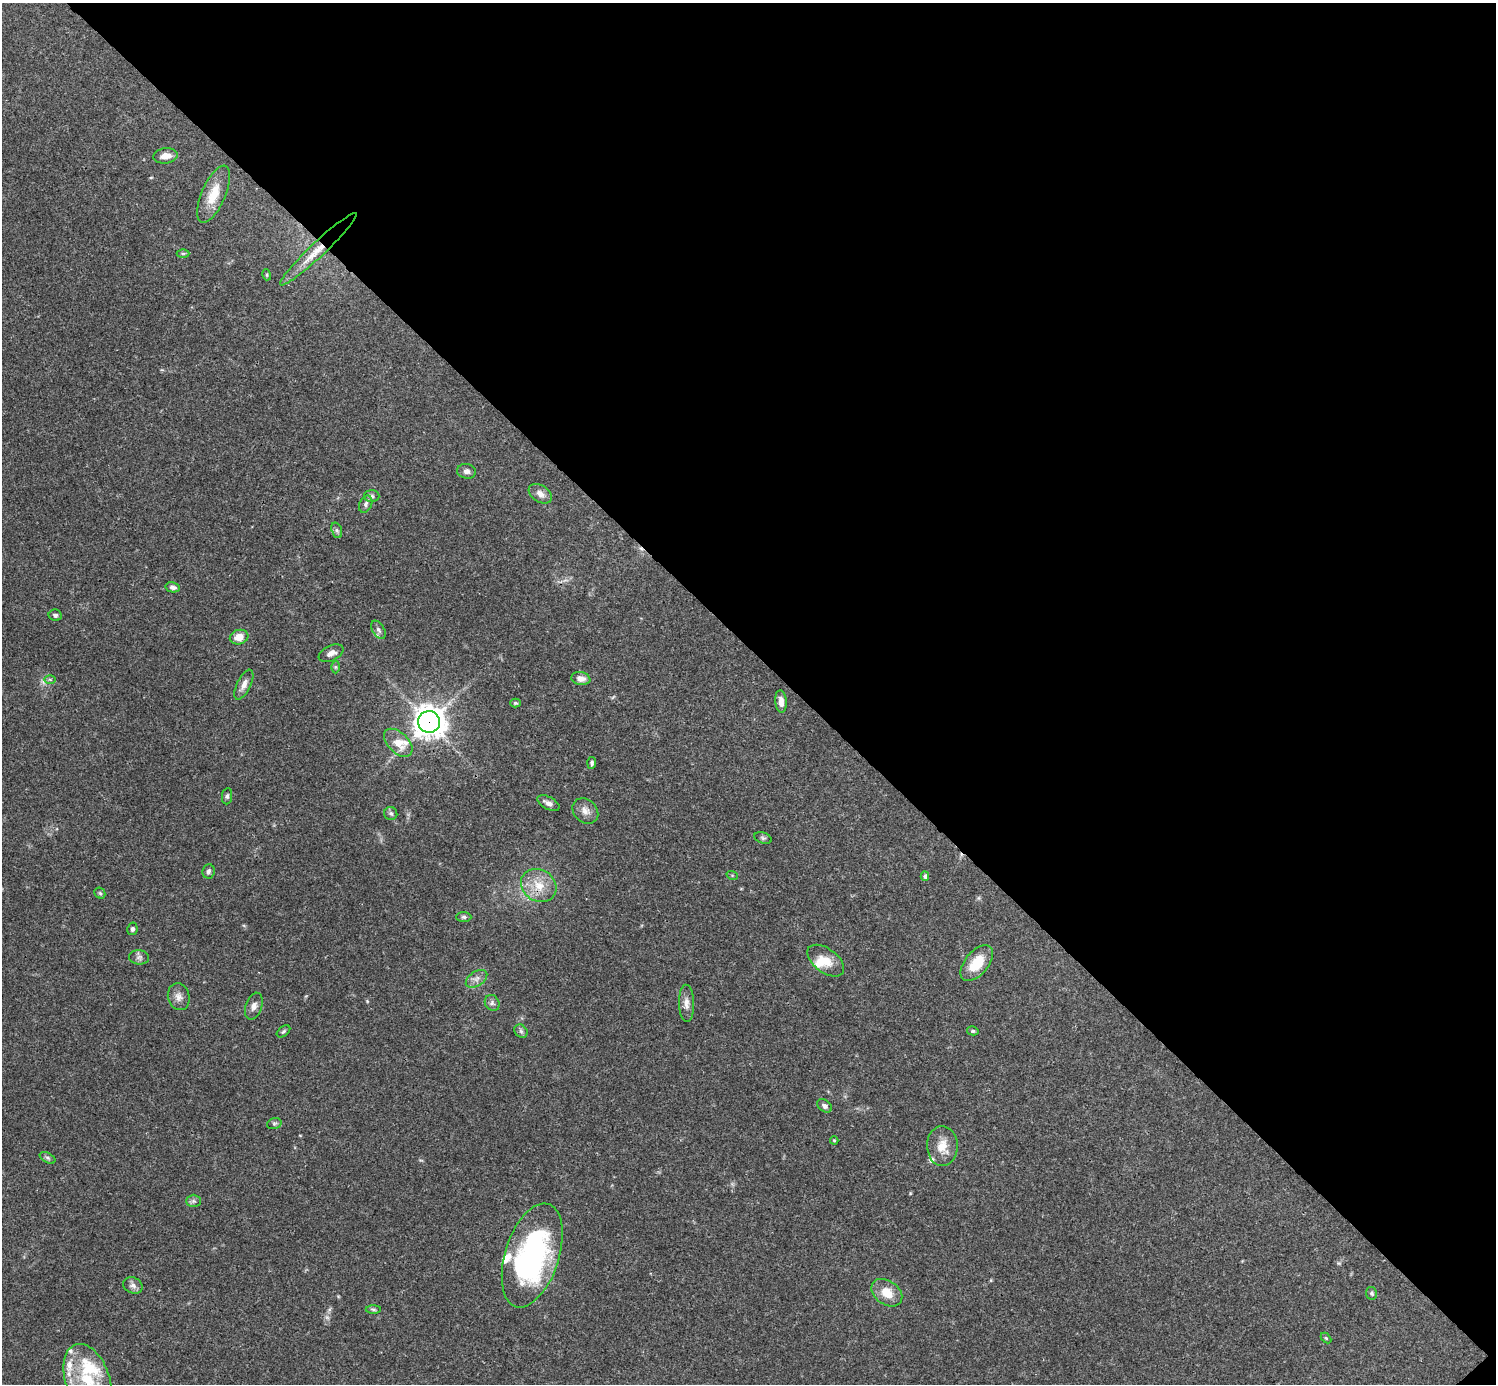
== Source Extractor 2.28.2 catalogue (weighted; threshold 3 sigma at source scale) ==
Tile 8 of 4 x 4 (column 4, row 2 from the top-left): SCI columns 4485-5978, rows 2920-4301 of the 5982 x 5981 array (HDU 1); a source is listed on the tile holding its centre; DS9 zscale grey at full resolution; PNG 1498 x 1386 px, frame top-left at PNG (2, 3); each listed source drawn as its Kron ellipse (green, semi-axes under 4 px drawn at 4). Shown black and unused: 47% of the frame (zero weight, under 3 of 4 exposures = <1% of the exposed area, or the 3 px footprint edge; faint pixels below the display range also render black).
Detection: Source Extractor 2.28.2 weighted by HDU 2 'WHT'; one run over the whole footprint, this tile lists its part. Background 0.0411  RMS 0.0027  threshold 0.012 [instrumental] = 3 sigma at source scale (4.5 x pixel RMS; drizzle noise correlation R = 1.50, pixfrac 1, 0.05/0.05 arcsec/px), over >= 5 px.
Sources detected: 70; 1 inside a brighter object's white glare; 1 cosmic-ray / hot-pixel residue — neither listed nor drawn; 8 inside a brighter listed object's ellipse — not listed separately; the other 60 listed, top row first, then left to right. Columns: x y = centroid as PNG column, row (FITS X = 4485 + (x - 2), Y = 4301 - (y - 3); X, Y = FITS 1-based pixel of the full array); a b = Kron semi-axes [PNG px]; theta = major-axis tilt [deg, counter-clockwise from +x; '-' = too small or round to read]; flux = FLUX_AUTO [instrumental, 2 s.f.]
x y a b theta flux
165 156 12 7 7 2.3
214 194 31 12 67 5.9
318 249 52 7 43 5.9
183 253 6 4 0 0.41
267 275 5 3 - 0.27
467 471 9 7 -8 1
540 494 13 8 -32 1.7
372 496 7 6 - 0.71
366 504 9 6 65 0.86
337 530 8 5 -70 0.58
173 587 7 5 -13 0.92
55 615 7 5 -12 0.6
378 630 10 6 -58 0.82
239 637 9 7 16 3.1
331 653 13 7 25 1.6
335 667 6 4 -90 0.43
50 679 6 4 -1 0.36
581 679 10 6 -10 1.7
244 685 16 7 64 1.8
781 702 11 6 -85 1.7
515 703 5 4 - 0.38
429 722 11 11 - 340
398 743 17 10 -44 4.1
592 763 6 4 85 0.53
227 796 8 5 83 0.57
548 803 12 6 -28 1.4
585 811 14 11 -44 2
391 813 6 6 - 0.69
763 838 9 5 -20 0.57
208 871 7 6 - 0.86
732 875 6 3 -19 0.28
925 876 4 4 - 0.64
539 885 18 15 -35 5.5
100 893 6 5 - 0.39
464 917 7 5 -1 0.56
132 929 6 5 - 0.62
139 957 10 7 -7 0.93
826 961 21 12 -37 4.1
977 963 21 11 51 6.9
476 979 12 7 34 1.5
179 997 13 10 -75 1.8
492 1003 8 7 - 0.84
686 1003 18 7 -88 1.8
254 1006 14 8 71 1.5
284 1031 8 4 37 0.47
521 1031 7 6 - 0.65
973 1031 6 4 -13 0.4
825 1106 8 5 -38 0.82
274 1124 7 5 17 0.56
834 1140 4 4 - 0.28
942 1146 20 15 -88 4.2
48 1158 8 4 -28 0.55
193 1201 7 6 - 0.69
532 1255 54 27 72 58
133 1285 10 8 -23 1.2
887 1293 17 12 -35 4.4
1371 1293 6 5 - 0.52
373 1309 7 4 -1 0.44
1326 1338 6 4 -45 0.3
88 1380 37 22 -71 14
Overlapping masked pixels (flux is a lower limit): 2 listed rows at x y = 318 249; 429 722
Isophote crosses this tile's border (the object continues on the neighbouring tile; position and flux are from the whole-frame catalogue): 1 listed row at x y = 88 1380